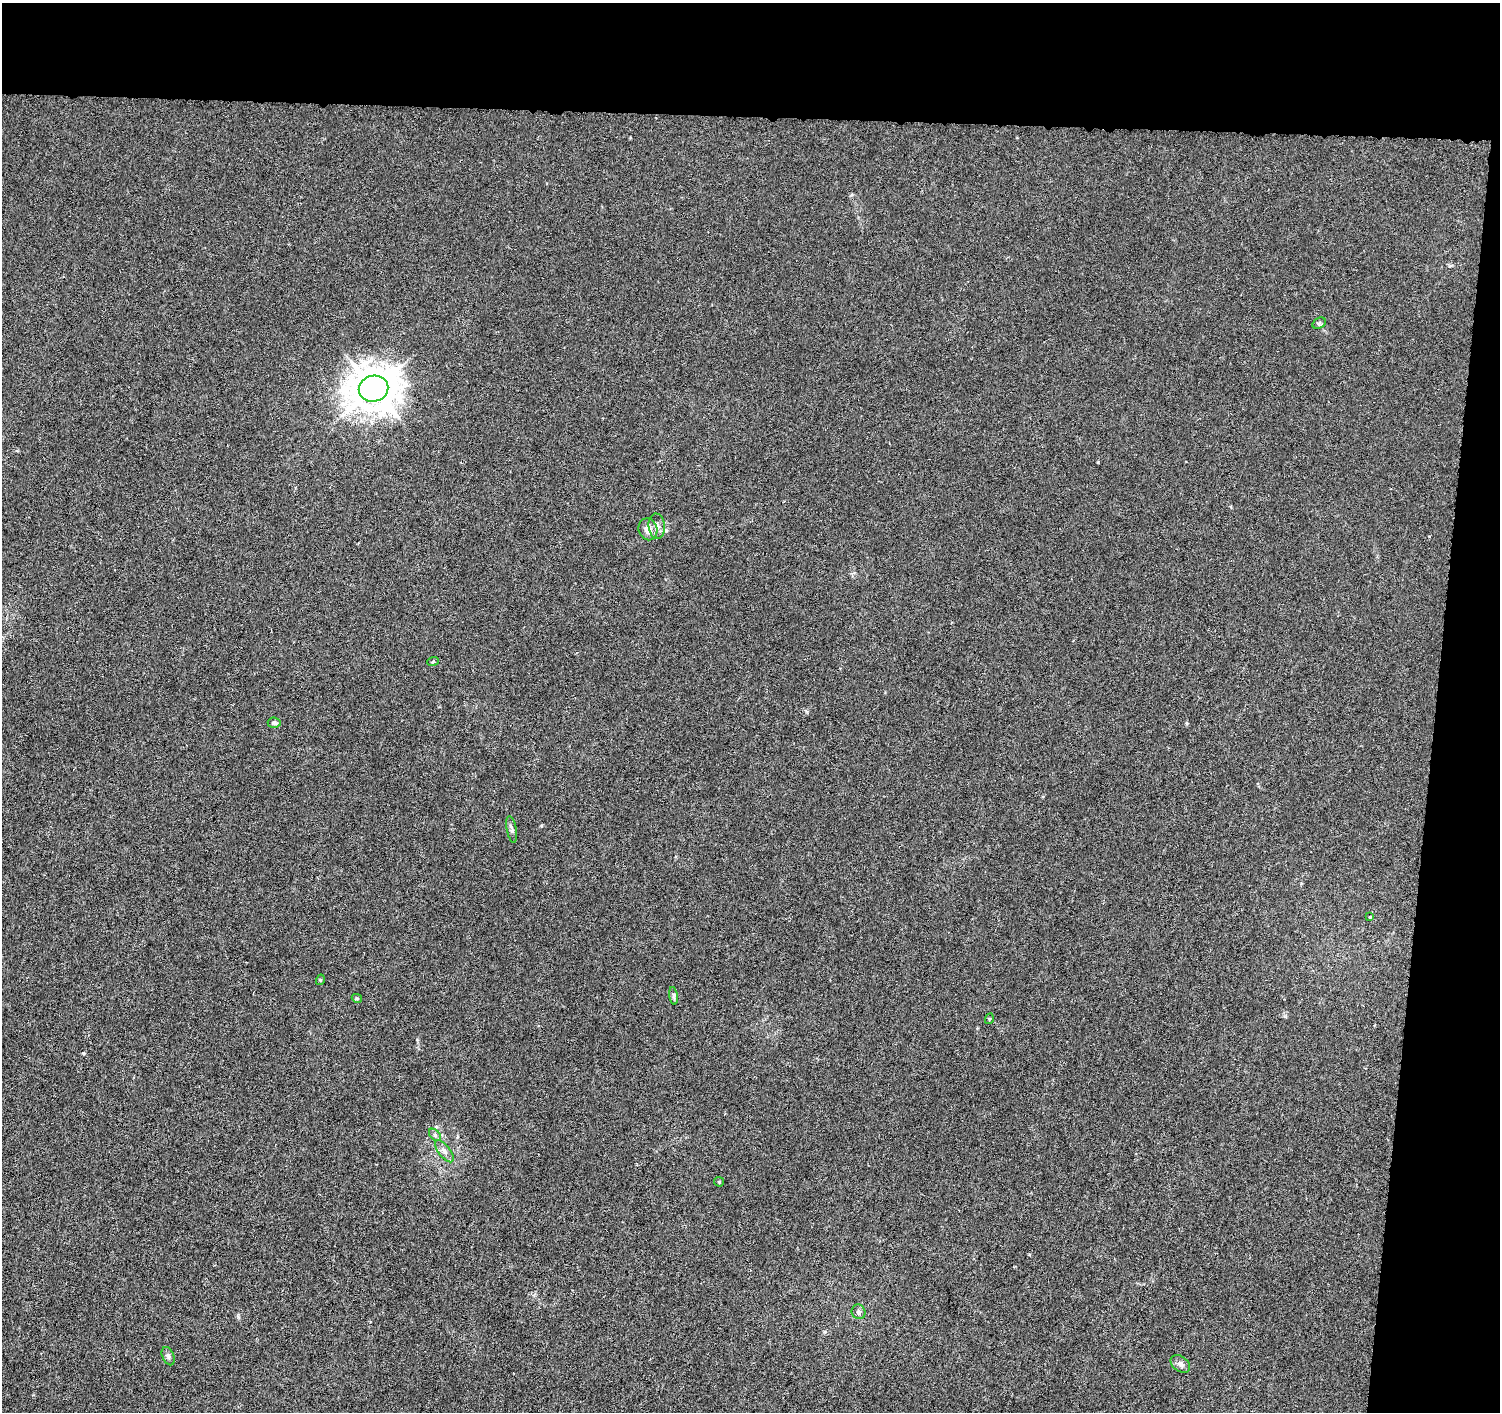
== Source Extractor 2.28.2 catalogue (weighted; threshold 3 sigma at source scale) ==
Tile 3 of 3 x 3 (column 3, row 1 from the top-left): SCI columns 3007-4504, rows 3102-4511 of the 4509 x 4744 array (HDU 1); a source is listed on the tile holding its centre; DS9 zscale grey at full resolution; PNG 1502 x 1414 px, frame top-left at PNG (2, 3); each listed source drawn as its Kron ellipse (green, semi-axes under 4 px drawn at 4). Shown black and unused: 12% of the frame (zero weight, under 4 of 8 exposures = <1% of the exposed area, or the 3 px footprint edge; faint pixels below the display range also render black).
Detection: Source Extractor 2.28.2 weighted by HDU 2 'WHT'; one run over the whole footprint, this tile lists its part. Background -0.00214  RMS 0.0022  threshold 0.00903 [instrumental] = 3 sigma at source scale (4.09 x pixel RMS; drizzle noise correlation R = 1.36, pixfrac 0.8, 0.0396/0.0396 arcsec/px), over >= 5 px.
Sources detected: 18; all 18 listed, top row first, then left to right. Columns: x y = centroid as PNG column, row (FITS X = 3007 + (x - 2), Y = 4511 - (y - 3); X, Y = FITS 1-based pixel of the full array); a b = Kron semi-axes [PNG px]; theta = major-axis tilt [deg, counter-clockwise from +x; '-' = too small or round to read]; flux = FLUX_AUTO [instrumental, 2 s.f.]
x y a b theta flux
1319 323 7 5 30 0.38
374 389 15 13 12 520
657 526 12 8 -85 1.2
648 529 11 9 -69 1.6
433 661 6 3 21 0.22
274 723 6 5 - 0.44
512 829 13 5 -79 0.55
1370 917 4 2 - 0.14
320 980 5 3 - 0.2
673 996 9 4 -81 0.42
357 998 5 4 - 0.24
989 1019 5 3 - 0.19
435 1135 7 4 -46 0.4
444 1151 13 6 -52 0.92
719 1182 5 4 - 0.23
859 1312 7 7 - 0.62
168 1356 9 6 -67 0.56
1180 1364 11 7 -36 0.87
Unlisted compact peaks at least as high as the median listed source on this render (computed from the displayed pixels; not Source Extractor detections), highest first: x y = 807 712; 238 1316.